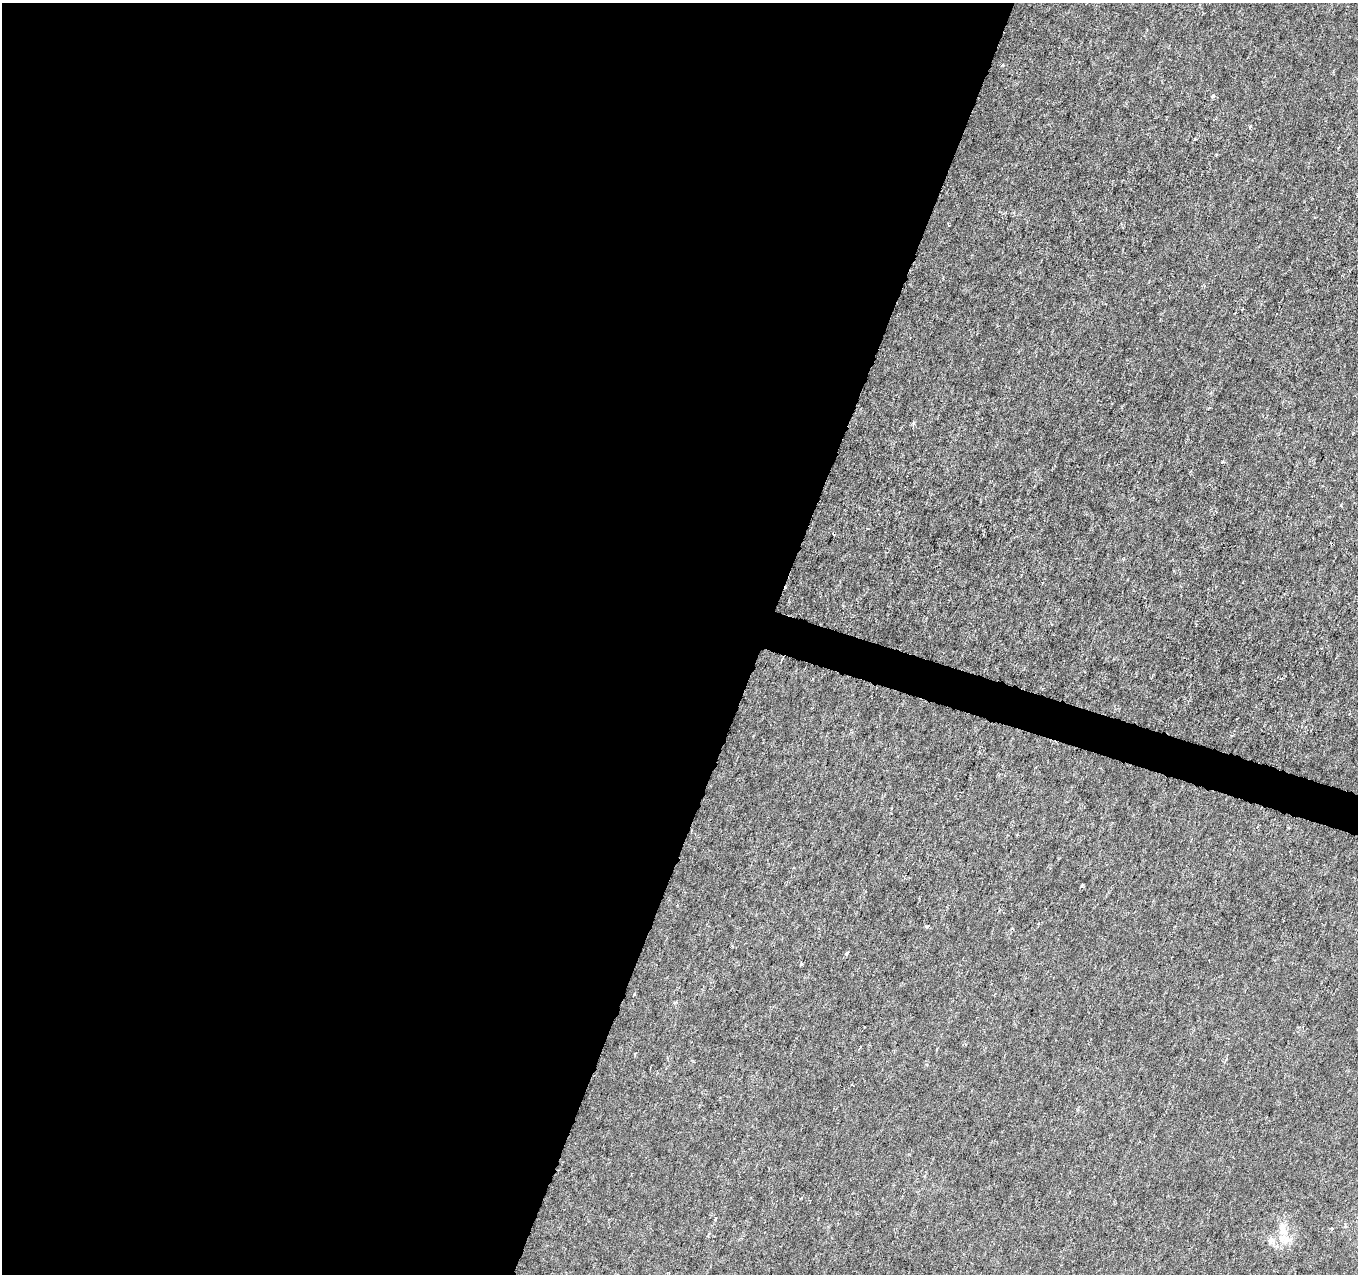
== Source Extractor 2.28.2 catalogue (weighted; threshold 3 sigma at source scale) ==
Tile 5 of 4 x 4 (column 1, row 2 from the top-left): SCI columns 1-1356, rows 2760-4031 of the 5432 x 5583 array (HDU 1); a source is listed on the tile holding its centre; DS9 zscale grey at full resolution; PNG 1360 x 1276 px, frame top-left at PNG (2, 3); no overlay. Shown black and unused: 58% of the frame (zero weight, under 3 of 6 exposures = <1% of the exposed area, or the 3 px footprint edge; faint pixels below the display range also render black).
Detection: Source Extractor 2.28.2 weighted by HDU 2 'WHT'; one run over the whole footprint, this tile lists its part. Background -1.38e-05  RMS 0.0013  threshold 0.00512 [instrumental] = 3 sigma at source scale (4.09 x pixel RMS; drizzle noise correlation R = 1.36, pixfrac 0.8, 0.0396/0.0396 arcsec/px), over >= 5 px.
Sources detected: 17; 2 cosmic-ray / hot-pixel residue — not listed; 1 inside a brighter listed object's ellipse — not listed separately; the other 14 listed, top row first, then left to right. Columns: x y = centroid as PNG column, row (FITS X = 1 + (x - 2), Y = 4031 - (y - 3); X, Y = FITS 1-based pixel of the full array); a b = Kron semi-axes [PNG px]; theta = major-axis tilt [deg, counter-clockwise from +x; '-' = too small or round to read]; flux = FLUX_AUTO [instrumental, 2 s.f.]
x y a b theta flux
1002 65 5 3 - 0.13
1213 96 6 4 29 0.19
1250 126 3 3 - 0.21
1195 139 4 3 - 0.11
913 423 5 4 - 0.15
1222 462 5 3 - 0.12
833 534 3 2 - 0.15
1082 885 3 3 - 0.23
927 926 5 4 - 0.21
847 953 5 4 - 0.18
801 964 4 3 - 0.14
715 1219 4 3 - 0.12
1283 1229 22 11 -77 1.7
1271 1240 11 9 -60 0.71